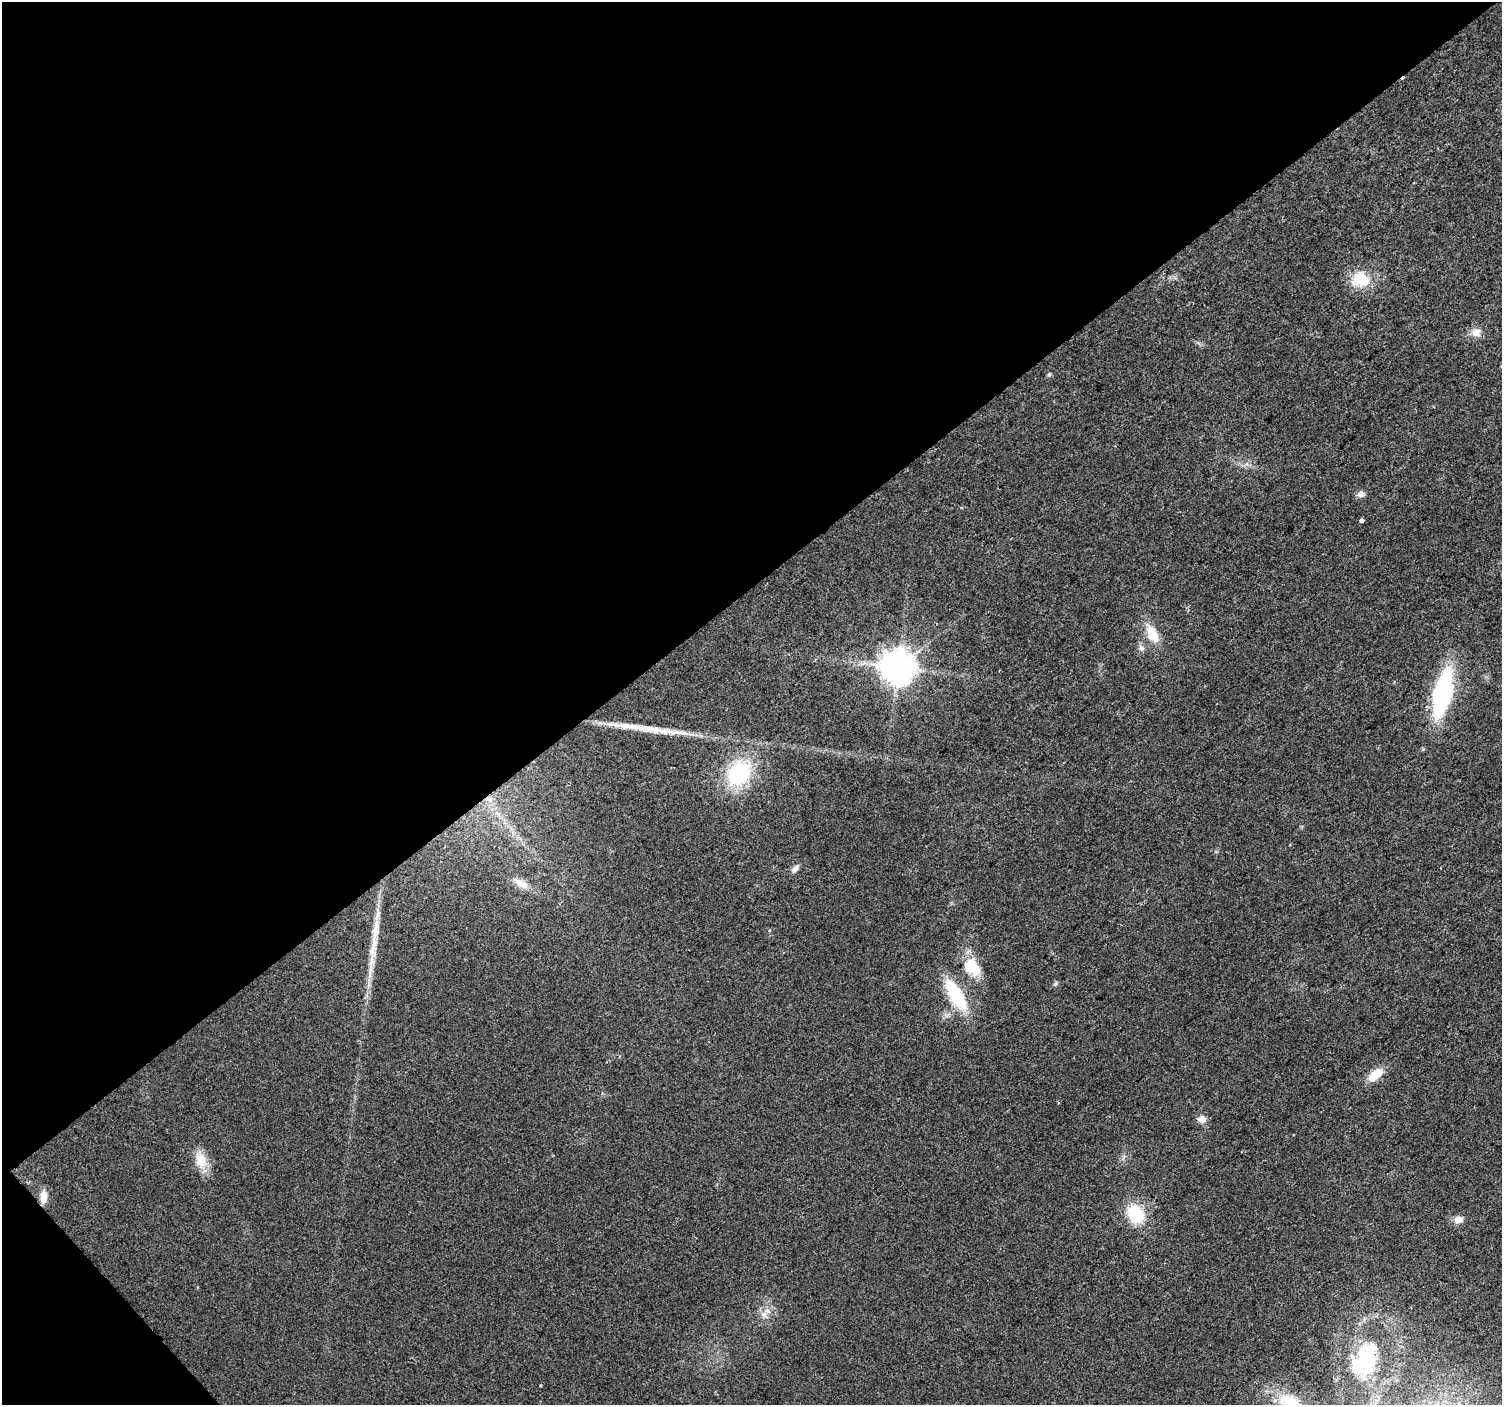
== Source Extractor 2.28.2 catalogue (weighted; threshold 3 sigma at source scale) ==
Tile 5 of 4 x 4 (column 1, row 2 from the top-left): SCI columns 5-1504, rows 3012-4414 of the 6004 x 5959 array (HDU 1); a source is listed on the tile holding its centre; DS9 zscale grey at full resolution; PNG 1504 x 1407 px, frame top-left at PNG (2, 2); no overlay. Shown black and unused: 43% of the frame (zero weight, under 2 of 3 exposures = <1% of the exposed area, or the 3 px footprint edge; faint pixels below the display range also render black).
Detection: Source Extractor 2.28.2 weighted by HDU 2 'WHT'; one run over the whole footprint, this tile lists its part. Background 0.023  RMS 0.0061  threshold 0.0276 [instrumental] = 3 sigma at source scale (4.5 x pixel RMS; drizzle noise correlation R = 1.50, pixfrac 1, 0.0396/0.0396 arcsec/px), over >= 5 px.
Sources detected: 30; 1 cosmic-ray / hot-pixel residue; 1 long thin detection or spike segment (spike, bleed or trail) — not listed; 1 inside a brighter listed object's ellipse — not listed separately; the other 27 listed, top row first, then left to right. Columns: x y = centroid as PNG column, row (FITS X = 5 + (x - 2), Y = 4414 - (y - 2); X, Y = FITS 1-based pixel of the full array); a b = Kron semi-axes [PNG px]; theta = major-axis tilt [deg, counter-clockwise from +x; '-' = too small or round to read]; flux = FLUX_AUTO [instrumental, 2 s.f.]
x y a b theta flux
1360 279 19 17 -1 19
1476 332 13 11 7 5
1049 374 6 4 1 0.85
1361 494 9 7 21 2.8
1361 520 4 3 - 19
1152 633 24 13 -63 12
1141 648 9 6 -33 2.1
897 667 10 10 - 1200
1443 693 38 14 77 97
739 773 25 19 52 54
489 799 8 4 -18 2
795 868 12 6 48 2.7
521 884 21 10 -28 6.7
373 945 63 8 80 19
972 967 24 16 -50 17
1055 984 6 5 - 1
956 995 37 13 -59 35
1375 1075 18 10 39 11
1202 1119 11 10 - 3.7
201 1160 23 14 -78 11
43 1196 15 8 87 6
1135 1214 20 16 -58 25
1458 1220 11 8 16 4.2
764 1314 9 8 - 3.4
1365 1358 37 23 85 47
540 1385 3 2 - 1.2
1289 1401 34 17 -16 20
Isophote crosses this tile's border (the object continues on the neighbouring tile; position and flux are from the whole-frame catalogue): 1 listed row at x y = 1289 1401